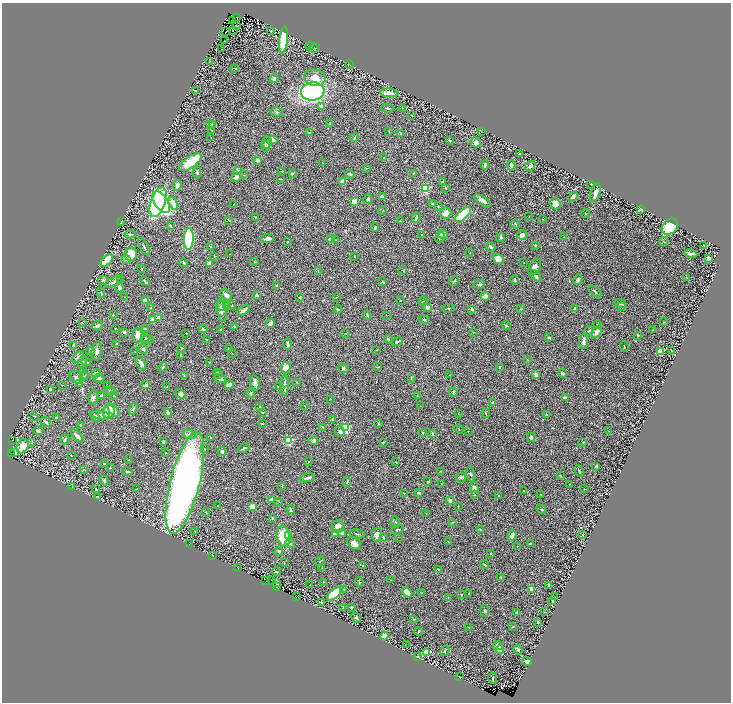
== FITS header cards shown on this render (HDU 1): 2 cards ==
NAXIS1  =                 1457
NAXIS2  =                 1400

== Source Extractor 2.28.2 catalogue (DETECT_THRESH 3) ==
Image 1457 x 1400 px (HDU 1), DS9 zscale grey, zoomed out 1/2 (1 PNG px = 2 x 2 image px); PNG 733 x 704 px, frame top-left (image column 1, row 1399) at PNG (2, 3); each listed source drawn as its Kron ellipse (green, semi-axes under 4 px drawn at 4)
Background 1.21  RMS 0.03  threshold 0.091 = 3 sigma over >= 5 px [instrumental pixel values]
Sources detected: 468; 36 cannot appear on this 1/2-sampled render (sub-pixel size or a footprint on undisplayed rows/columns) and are neither listed nor drawn; the other 432 listed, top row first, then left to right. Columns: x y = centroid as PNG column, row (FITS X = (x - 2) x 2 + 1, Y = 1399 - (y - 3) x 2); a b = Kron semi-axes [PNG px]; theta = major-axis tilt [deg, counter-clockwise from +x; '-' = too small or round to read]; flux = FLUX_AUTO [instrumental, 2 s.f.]
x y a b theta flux
236 18 2 1 - 1.2
233 20 2 1 - 7.3
236 25 3 1 - 2
233 30 3 1 - 91
271 31 2 1 - 2
226 32 3 1 - 1.5
283 40 13 3 83 230
225 41 2 1 - 2.1
310 46 4 2 - 3.3
315 48 5 2 - 3.7
221 49 2 1 - 1.5
209 61 2 1 - 1.7
350 65 3 2 - 2
235 68 3 1 - 4.1
315 78 11 8 -9 64
274 79 4 3 - 12
196 91 3 2 - 11
313 91 12 9 7 1100
389 93 9 4 -4 50
322 106 2 2 - 51
387 108 6 2 -5 7.2
403 108 2 1 - 1.4
277 112 6 4 -12 9.7
412 116 2 2 - 2.4
212 124 3 2 - 4.7
330 124 4 3 - 6.2
210 125 2 2 - 2.2
212 130 3 2 - 1.6
481 131 2 1 - 1.3
309 132 3 3 - 5.4
389 132 3 2 - 2.6
401 134 4 3 - 7.6
211 137 2 2 - 1.8
354 137 4 3 - 4.9
273 140 2 2 - 86
449 141 3 2 - 8.7
476 142 5 4 - 24
267 143 6 5 - 18
266 146 5 3 - 6.5
519 154 3 3 - 7.3
384 158 2 2 - 3.1
258 160 2 2 - 46
190 162 13 5 35 250
322 163 2 1 - 1.8
485 165 5 2 - 9.6
511 165 5 3 - 15
530 166 6 4 49 17
366 168 3 2 - 2.5
238 171 4 3 - 17
282 171 3 2 - 3.5
197 172 6 3 90 8.5
292 173 3 2 - 12
414 173 4 2 - 3.6
350 174 5 3 - 11
243 175 3 2 - 2.8
236 177 5 4 - 22
281 179 3 2 - 3.6
342 181 4 3 - 36
443 181 3 2 - 4.6
591 184 2 2 - 4.2
177 185 5 3 - 28
425 188 3 3 - 530
446 188 4 2 - 3.7
595 193 10 4 73 48
382 197 3 2 - 22
573 197 5 4 - 21
368 199 5 3 - 11
482 200 9 3 -34 32
355 201 4 4 - 110
158 202 15 7 71 810
161 202 12 6 -56 770
173 203 6 3 -71 44
433 204 4 3 - 8.1
555 204 6 5 - 50
233 205 3 1 - 3.6
438 206 2 2 - 2.8
383 210 2 1 - 1.7
641 210 3 2 - 24
446 213 5 5 - 44
585 213 4 1 - 2.7
463 215 10 4 42 300
256 217 4 3 - 5
529 217 3 1 - 1.9
416 218 5 2 - 12
543 219 2 1 - 1.7
229 220 2 2 - 2.8
400 221 2 1 - 2.3
121 222 4 2 - 7.6
515 224 4 3 - 6.3
170 225 4 2 - 5.5
375 227 4 2 - 7.7
670 227 9 7 44 200
130 234 5 4 - 8.7
442 234 5 4 - 21
422 235 2 2 - 5.5
522 235 5 4 - 27
440 237 5 4 - 11
501 237 4 3 - 9.6
564 237 2 2 - 3.1
189 239 11 5 88 430
267 239 6 3 7 36
331 239 3 2 - 21
336 240 3 2 - 3.2
663 241 4 2 - 3.1
287 242 3 2 - 2
535 245 3 3 - 4.5
704 245 2 2 - 2.9
144 247 9 2 -61 12
211 247 4 2 - 7.3
491 247 5 3 - 12
470 253 2 2 - 2.1
131 254 6 6 - 210
230 254 3 2 - 2
691 254 6 3 -10 15
215 256 3 2 - 3.6
355 256 2 1 - 2.5
708 258 2 2 - 76
126 259 5 4 - 12
498 259 5 4 - 46
107 261 7 4 47 200
254 262 3 2 - 2.9
184 263 4 3 - 5.4
209 263 4 3 - 32
524 263 2 2 - 1.5
535 267 8 5 61 24
142 269 2 2 - 2.7
318 270 3 2 - 3.8
403 270 4 3 - 5.1
536 276 6 3 -51 20
687 278 4 2 - 3.5
103 280 5 3 - 7.1
121 280 3 2 - 2.9
515 280 4 3 - 5.5
578 280 5 3 - 12
114 281 10 4 32 20
145 281 5 2 - 9.9
454 281 5 2 - 5.3
383 282 4 2 - 4.1
479 284 6 3 8 7.1
276 286 2 2 - 5.9
120 288 5 3 - 16
595 292 8 2 -40 8
101 293 5 3 - 6.2
226 295 7 4 -43 19
257 295 3 2 - 15
485 296 5 3 - 30
124 297 2 2 - 2.1
300 297 2 2 - 2.7
336 297 3 1 - 2.4
145 300 2 2 - 100
400 300 2 1 - 2.7
424 301 2 1 - 1.5
422 302 2 1 - 1.9
620 304 6 3 -23 8.6
227 305 3 2 - 3
222 306 5 4 - 15
232 306 2 2 - 4.4
622 306 3 3 - 5.7
427 307 3 3 - 15
151 308 3 2 - 5.2
448 308 6 2 3 4.4
338 309 4 2 - 4.4
472 309 3 2 - 12
521 309 3 2 - 3
574 309 3 3 - 19
222 310 11 4 -80 32
244 310 7 3 35 25
113 315 2 2 - 9.3
367 315 4 2 - 5.2
386 315 2 1 - 1.6
159 317 2 2 - 39
153 320 2 2 - 100
424 320 5 3 - 7.2
664 322 2 1 - 2.5
82 323 2 2 - 2.1
270 323 4 3 - 23
597 324 2 2 - 1.8
506 325 4 2 - 6.6
97 326 5 4 - 15
234 326 3 2 - 7.4
115 328 2 2 - 3.3
145 329 3 3 - 4.3
203 329 4 3 - 9
220 329 2 2 - 3.3
653 330 2 2 - 4.7
589 331 5 3 - 6.3
124 332 3 2 - 10
474 332 2 2 - 2.2
597 332 7 4 51 27
186 333 2 1 - 1.5
346 333 2 2 - 3.5
137 335 7 5 88 36
638 335 3 2 - 3.3
145 338 4 3 - 5.4
549 338 3 3 - 5.3
148 339 6 2 -6 4
388 339 4 3 - 7.8
207 340 2 1 - 2.2
583 341 7 3 86 22
397 342 6 2 25 8.1
117 343 2 2 - 3.4
287 344 5 2 - 11
74 346 3 3 - 32
624 346 5 1 - 2.5
181 348 3 3 - 4.4
143 349 5 3 - 12
228 349 2 1 - 1.9
376 350 3 2 - 1.7
90 351 4 3 - 19
97 351 9 5 83 19
660 351 3 3 - 250
671 351 2 1 - 4.3
135 352 2 2 - 1.6
232 353 4 1 - 2.5
181 355 2 2 - 5.4
78 357 7 4 44 15
527 359 3 2 - 2.9
86 361 5 2 - 4.7
83 362 6 2 71 4.7
209 362 2 2 - 3.9
141 363 7 3 -58 23
163 367 5 3 - 6.2
378 367 4 2 - 5.1
500 367 3 2 - 7
286 368 6 4 65 40
343 368 5 4 - 12
83 371 3 2 - 11
217 372 3 2 - 3
96 373 4 3 - 13
562 373 4 3 - 8.8
536 374 3 3 - 26
184 375 2 2 - 4.7
219 375 3 2 - 3
450 375 2 2 - 2.2
84 376 4 2 - 4
76 377 7 5 -34 22
99 378 5 3 - 14
220 379 6 3 -19 15
411 379 4 2 - 3.8
284 382 5 3 - 11
297 382 3 2 - 3.1
80 383 4 4 - 7.1
255 383 8 4 -78 23
62 385 2 1 - 1.5
146 385 3 2 - 8.2
229 385 4 4 - 31
285 385 11 3 88 26
108 386 3 2 - 2.1
167 386 3 2 - 3.8
278 387 2 1 - 1.8
51 389 4 3 - 8.9
110 391 6 2 -13 4.9
453 392 5 3 - 5.7
251 393 4 4 - 10
181 394 5 4 - 19
101 395 3 3 - 7.7
114 396 3 2 - 5.9
417 396 3 2 - 2.7
93 398 7 4 85 15
565 398 3 3 - 17
330 399 2 2 - 2.1
493 402 3 3 - 5.7
304 406 3 2 - 2.1
420 406 2 1 - 1.7
259 407 3 2 - 2.9
133 409 6 3 68 6
113 410 8 4 -58 64
109 412 7 6 - 120
262 412 3 2 - 5.8
168 413 3 3 - 25
458 413 2 2 - 2.3
486 413 4 2 - 3.9
546 414 3 3 - 8.6
100 415 10 4 -10 28
34 416 3 3 - 4
95 416 5 3 - 11
57 418 2 2 - 48
332 420 4 3 - 4.4
46 422 6 3 -38 11
262 423 3 2 - 3.2
378 424 4 3 - 4.3
81 426 2 2 - 4.3
323 427 2 2 - 1.9
345 427 3 3 - 700
459 429 5 1 - 2.5
38 431 5 4 - 11
468 431 2 1 - 1.3
609 431 2 2 - 2.2
340 432 5 4 - 26
423 433 3 3 - 4.8
189 434 6 4 -24 13
432 434 3 2 - 6.9
77 436 8 3 -47 30
531 437 4 3 - 8.1
211 438 3 2 - 4.1
65 439 5 2 - 10
12 440 2 1 - 9.9
288 441 3 3 - 430
313 441 5 3 - 25
32 442 4 3 - 7
163 442 2 2 - 6
383 442 3 2 - 5.9
583 442 2 2 - 3.5
23 446 7 5 61 81
244 448 6 2 24 7.1
204 449 3 2 - 5.8
15 452 3 2 - 39
222 452 4 3 - 12
165 453 2 2 - 2.4
12 454 4 1 - 320
71 456 2 1 - 2.2
129 459 2 2 - 3.3
308 462 3 2 - 3.1
396 462 3 2 - 2.6
105 464 3 2 - 3.2
596 466 4 3 - 6.4
110 468 2 2 - 2.7
84 470 3 2 - 3
440 471 2 2 - 1.9
579 471 6 2 -65 8.2
128 472 5 3 - 7.6
471 474 7 4 -73 9.8
560 476 4 2 - 3.2
461 477 5 4 - 9.2
307 478 8 3 9 14
104 480 5 3 - 10
347 482 4 2 - 7.9
428 482 2 2 - 6.2
185 483 52 14 76 3800
441 484 2 1 - 2
569 484 2 2 - 2.4
282 486 2 2 - 3.1
72 487 3 2 - 3.5
474 488 5 3 - 20
95 489 3 2 - 4.6
137 489 4 2 - 4
584 489 2 2 - 1.8
524 491 3 3 - 5.5
419 492 4 2 - 6
404 493 2 1 - 1.5
541 494 2 2 - 3.8
474 495 3 2 - 3.6
98 496 2 1 - 1.7
499 496 2 2 - 4.5
272 499 4 3 - 14
450 501 3 3 - 18
279 502 2 2 - 2.5
217 506 2 1 - 2.2
458 506 2 2 - 1.7
252 507 4 3 - 56
541 509 5 2 - 6.2
291 510 4 3 - 8.6
206 512 4 3 - 4.5
426 514 3 2 - 2.4
272 518 3 3 - 4.2
396 522 6 3 -77 6.6
453 522 3 2 - 2.7
338 527 6 6 - 44
397 530 7 3 17 9
480 530 3 2 - 3.9
195 531 2 1 - 2.3
342 533 4 3 - 16
335 534 3 3 - 54
357 534 8 2 -11 6.8
377 535 7 5 82 32
512 535 6 3 69 26
583 535 3 2 - 5.4
283 536 10 7 -80 160
289 536 4 3 - 15
383 537 3 3 - 6.3
398 537 2 1 - 1.2
448 542 3 2 - 2.7
354 543 8 5 -37 35
189 544 2 1 - 1.8
290 544 5 3 - 7.7
530 544 2 2 - 3.9
517 546 2 1 - 2.6
279 551 3 2 - 14
491 553 3 3 - 4.1
213 556 2 1 - 1.9
320 561 5 2 - 4.2
284 562 3 2 - 2.5
485 565 4 3 - 7
362 566 3 2 - 5.8
238 568 2 1 - 5.2
322 568 2 1 - 1.7
438 569 3 2 - 3.7
276 572 4 2 - 6.2
501 577 3 2 - 5.4
271 580 2 1 - 5.4
390 580 3 2 - 2.7
266 581 4 1 - 20
324 582 3 2 - 2.9
359 582 5 3 - 5
276 583 4 2 - 4.9
309 585 2 1 - 1.7
549 585 3 3 - 10
276 587 3 2 - 17
344 589 4 3 - 5.2
532 589 3 3 - 25
407 592 6 3 -43 68
421 593 3 2 - 3.1
335 594 9 4 39 210
461 594 2 2 - 4.6
468 594 3 2 - 3
296 597 2 2 - 27
555 597 2 1 - 1.2
448 598 3 2 - 2.2
552 601 3 2 - 6.4
322 603 3 2 - 5.6
351 607 3 3 - 6.2
343 608 3 2 - 4.4
485 611 6 3 85 7.1
517 612 3 3 - 9.1
544 612 3 2 - 2.1
356 618 5 3 - 9.3
413 619 3 2 - 3.2
538 622 3 2 - 5.8
469 627 3 1 - 1.6
513 627 3 2 - 3.9
418 631 4 2 - 4.9
384 636 4 3 - 55
406 645 2 2 - 1.9
498 645 5 3 - 15
500 649 4 3 - 110
518 650 5 3 - 9.8
445 651 5 2 - 5.6
426 653 3 3 - 290
418 656 3 2 - 3.3
527 661 5 3 - 21
459 677 2 1 - 1.5
493 678 6 2 88 7.5
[36 sub-pixel or undisplayed-footprint detections neither listed nor drawn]